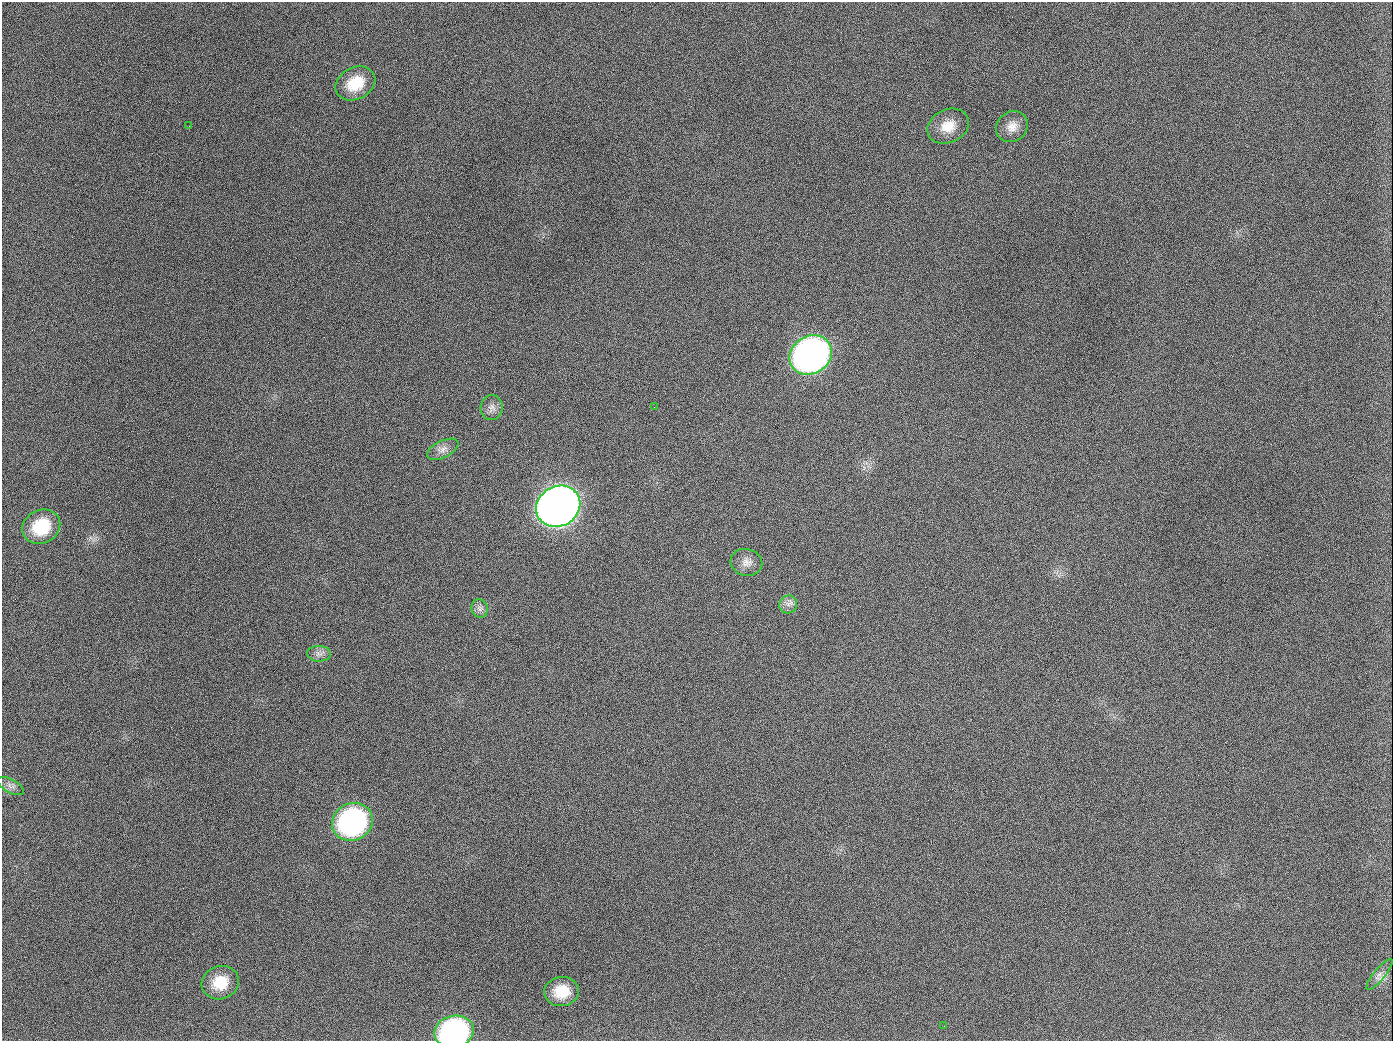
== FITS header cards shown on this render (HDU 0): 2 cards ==
NAXIS1  =                 1391
NAXIS2  =                 1039

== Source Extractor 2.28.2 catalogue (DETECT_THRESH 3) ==
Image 1391 x 1039 px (HDU 0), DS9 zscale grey, 1 PNG px = 1 image px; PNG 1395 x 1043 px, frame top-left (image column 1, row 1039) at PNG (2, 2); each listed source drawn as its Kron ellipse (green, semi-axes under 4 px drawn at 4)
Background 1410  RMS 67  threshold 201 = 3 sigma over >= 5 px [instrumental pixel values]
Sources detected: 21; all 21 listed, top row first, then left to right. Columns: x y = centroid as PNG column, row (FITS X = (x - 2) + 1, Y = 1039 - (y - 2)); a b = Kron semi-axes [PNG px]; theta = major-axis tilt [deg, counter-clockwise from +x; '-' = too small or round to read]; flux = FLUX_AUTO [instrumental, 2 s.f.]
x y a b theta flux
355 83 21 16 27 1.4e+05
189 126 3 2 - 6.7e+03
948 126 21 16 25 9.3e+04
1012 127 17 14 37 5.4e+04
811 355 22 19 33 2.5e+06
654 407 2 2 - 3.9e+03
492 408 12 11 - 3.1e+04
443 449 17 8 26 3.4e+04
558 506 23 20 31 5.6e+06
41 527 19 16 29 1.9e+05
746 562 16 13 -13 4.1e+04
788 604 9 8 - 2.4e+04
480 608 9 8 - 2.1e+04
319 654 12 7 -2 2.5e+04
11 786 15 6 -28 2.4e+04
352 822 21 18 29 1.1e+06
1379 974 19 5 51 2.0e+04
220 983 19 16 21 1.2e+05
562 991 17 14 7 1.1e+05
944 1026 2 2 - 5.5e+03
454 1032 20 15 12 9.4e+05
At the frame edge (FLAGS 8, measured only in part): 1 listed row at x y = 454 1032